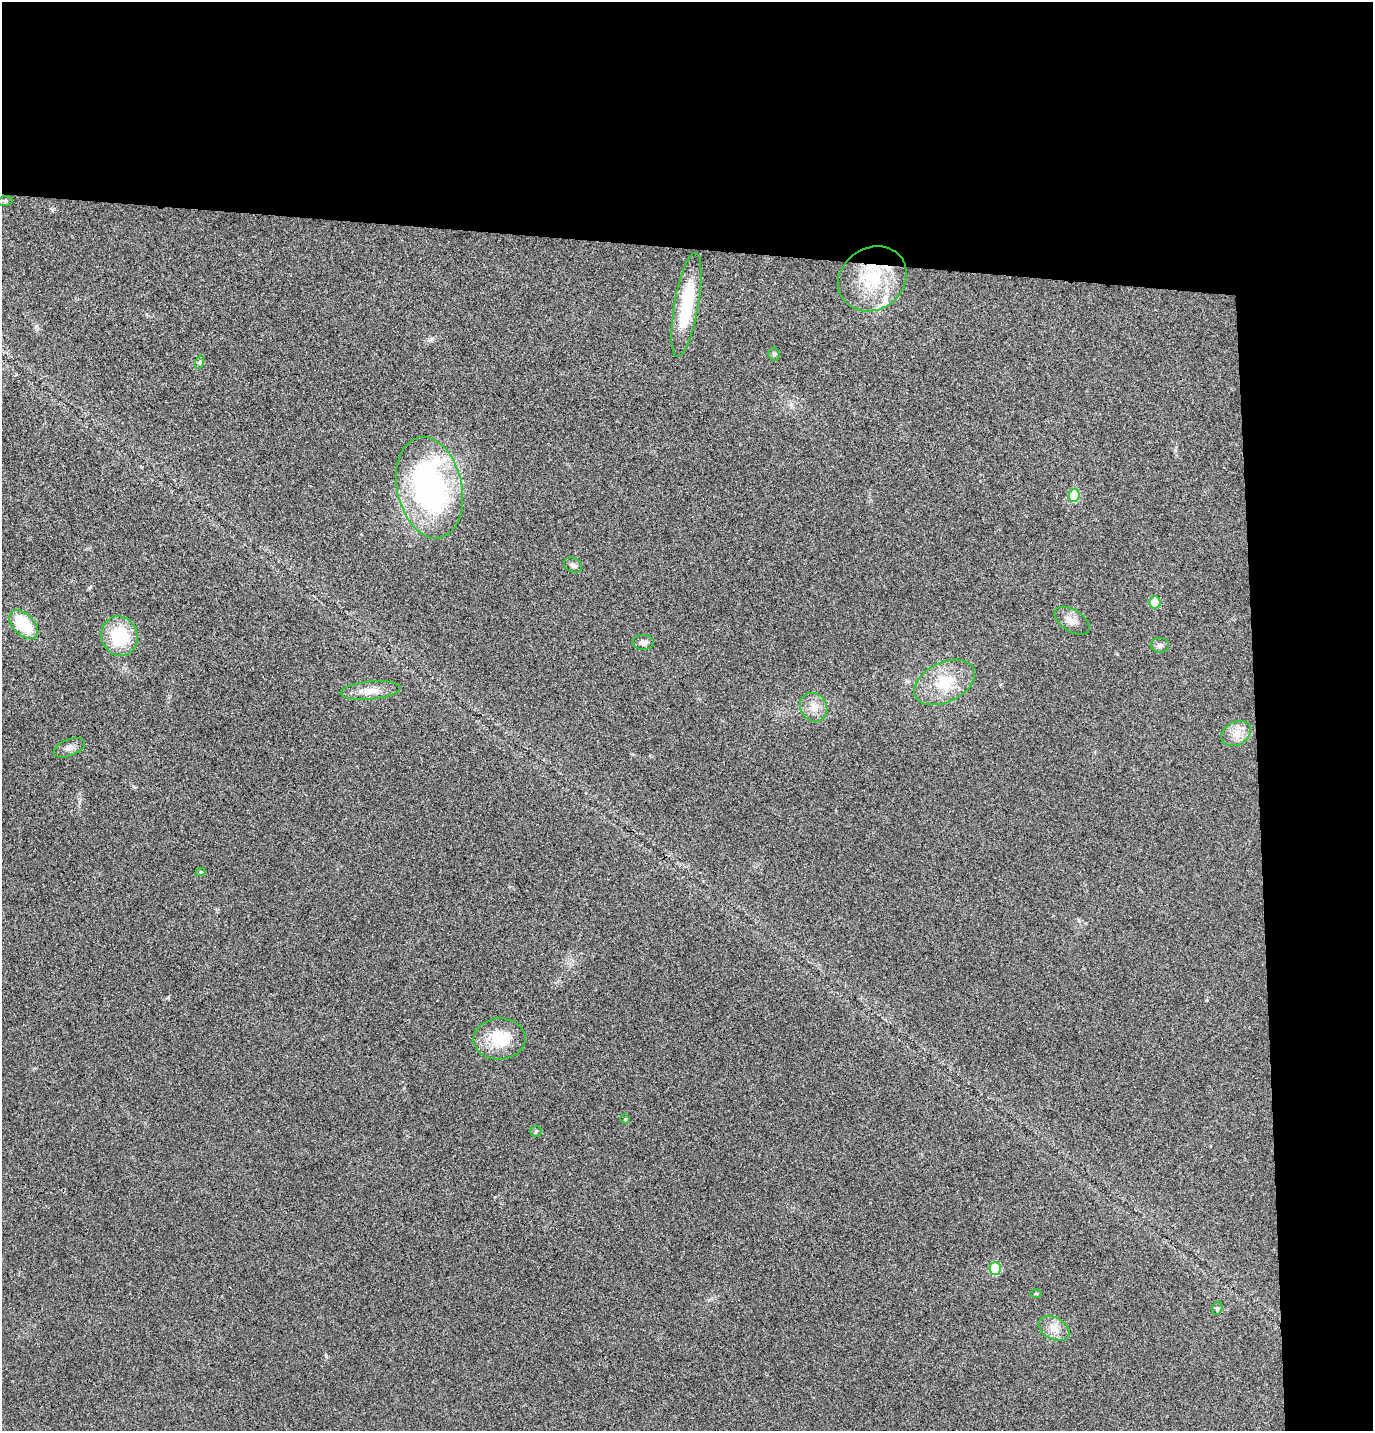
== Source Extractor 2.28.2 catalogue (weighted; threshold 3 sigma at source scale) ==
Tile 3 of 3 x 3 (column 3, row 1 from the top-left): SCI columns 2872-4242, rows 2865-4293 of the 4373 x 4297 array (HDU 1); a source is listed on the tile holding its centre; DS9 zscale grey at full resolution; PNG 1375 x 1433 px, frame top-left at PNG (2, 2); each listed source drawn as its Kron ellipse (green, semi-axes under 4 px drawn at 4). Shown black and unused: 24% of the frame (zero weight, under 3 of 4 exposures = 6% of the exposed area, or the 3 px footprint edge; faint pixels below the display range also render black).
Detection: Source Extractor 2.28.2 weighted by HDU 2 'WHT'; one run over the whole footprint, this tile lists its part. Background 0.0298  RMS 0.006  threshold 0.0268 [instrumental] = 3 sigma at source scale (4.5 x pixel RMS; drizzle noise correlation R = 1.50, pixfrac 1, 0.05/0.05 arcsec/px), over >= 5 px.
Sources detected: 30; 3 inside a brighter listed object's ellipse — not listed separately; the other 27 listed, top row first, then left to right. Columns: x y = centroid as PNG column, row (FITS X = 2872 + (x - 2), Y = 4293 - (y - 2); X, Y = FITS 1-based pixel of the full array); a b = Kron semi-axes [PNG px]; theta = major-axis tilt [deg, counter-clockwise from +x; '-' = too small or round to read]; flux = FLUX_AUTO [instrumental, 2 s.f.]
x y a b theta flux
5 201 7 5 11 1.2
872 279 36 31 34 39
686 305 53 12 80 35
774 354 6 5 - 1.2
200 362 7 4 72 0.98
430 488 51 32 -78 150
1074 496 6 5 - 22
573 565 10 7 -29 1.9
1155 602 6 6 - 10
1072 621 19 11 -32 5.1
24 624 17 10 -44 26
119 636 20 18 -69 30
643 642 10 7 -2 2.5
1160 645 9 7 -3 2.1
944 682 32 20 26 23
370 690 30 9 5 8
814 707 15 13 -59 6.9
1236 733 16 11 29 6.9
69 748 16 8 22 3.7
200 872 5 4 - 0.68
499 1039 26 20 3 21
625 1119 5 4 - 0.67
536 1131 6 5 - 0.9
995 1268 6 5 - 24
1036 1293 6 4 0 0.64
1217 1308 6 5 - 0.95
1054 1328 16 11 -29 6.1
Unlisted compact peaks at least as high as the median listed source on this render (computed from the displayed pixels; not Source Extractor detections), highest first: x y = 432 339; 1207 1000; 36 326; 326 1356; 632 754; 52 210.